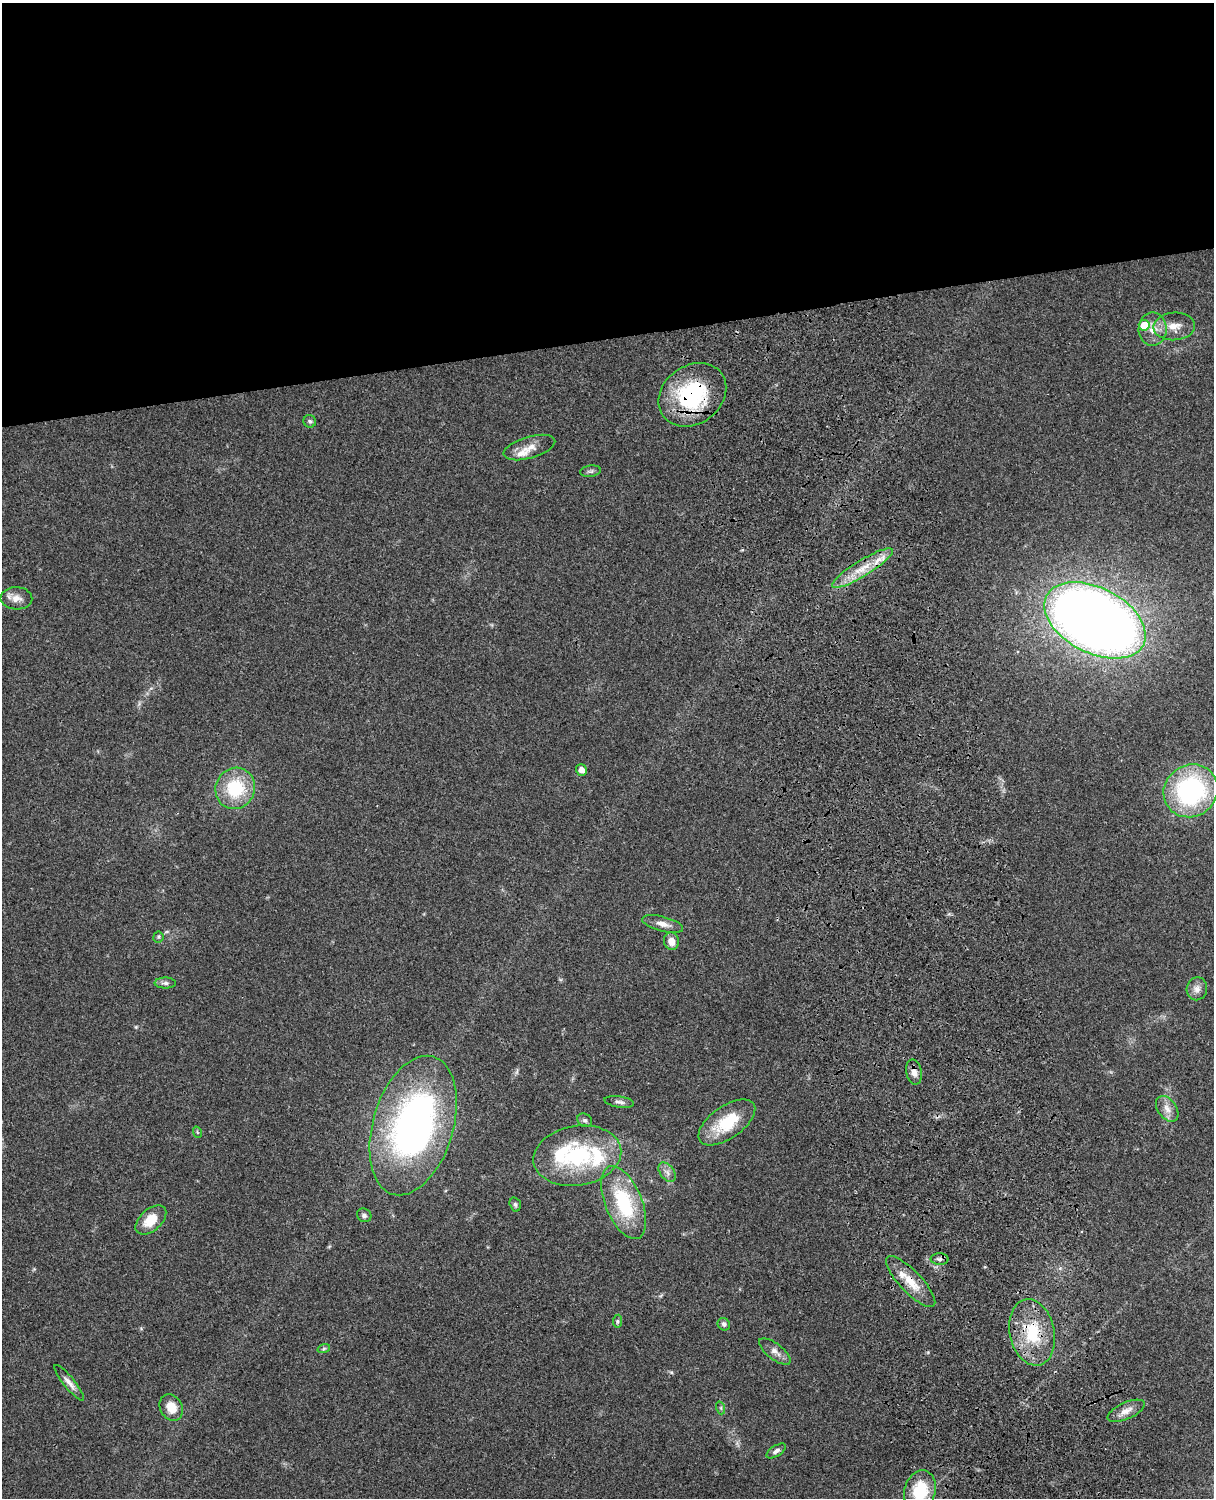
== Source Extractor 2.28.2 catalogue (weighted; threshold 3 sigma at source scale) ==
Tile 2 of 4 x 3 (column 2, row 1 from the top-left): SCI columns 1334-2545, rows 3268-4763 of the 5087 x 4926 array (HDU 1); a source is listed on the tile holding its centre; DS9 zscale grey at full resolution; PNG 1216 x 1500 px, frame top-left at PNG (2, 3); each listed source drawn as its Kron ellipse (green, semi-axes under 4 px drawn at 4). Shown black and unused: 23% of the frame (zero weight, under 3 of 4 exposures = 6% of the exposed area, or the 3 px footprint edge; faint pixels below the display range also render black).
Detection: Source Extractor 2.28.2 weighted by HDU 2 'WHT'; one run over the whole footprint, this tile lists its part. Background 0.0965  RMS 0.0063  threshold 0.0283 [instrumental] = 3 sigma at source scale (4.5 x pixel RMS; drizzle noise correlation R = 1.50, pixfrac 1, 0.05/0.05 arcsec/px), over >= 5 px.
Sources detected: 48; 4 inside a brighter listed object's ellipse — not listed separately; the other 44 listed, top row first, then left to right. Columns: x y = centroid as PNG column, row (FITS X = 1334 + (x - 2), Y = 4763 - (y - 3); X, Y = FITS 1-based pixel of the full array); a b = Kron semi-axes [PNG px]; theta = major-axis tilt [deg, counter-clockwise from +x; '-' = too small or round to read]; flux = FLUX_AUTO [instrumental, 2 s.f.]
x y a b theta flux
1144 325 5 5 - 13
1174 326 21 14 3 9.1
1153 329 16 14 89 8.4
692 395 36 29 36 61
310 421 6 6 - 1.3
529 447 27 11 16 7.8
590 471 10 5 8 1.5
862 568 35 8 32 14
16 598 16 11 -2 5.5
1095 620 54 32 -27 790
581 770 6 5 - 4.1
235 788 21 19 62 32
1191 791 28 25 36 93
663 924 21 7 -14 4.8
158 937 5 5 - 0.94
671 941 9 7 -82 5.7
165 983 11 5 0 2
1197 989 11 10 - 4
914 1072 13 7 -79 3.7
619 1102 15 5 -8 2.4
1167 1109 14 9 -54 5
585 1120 8 6 -34 1.5
727 1122 33 16 35 25
413 1126 72 40 73 240
197 1132 5 3 - 0.63
577 1156 44 30 10 61
667 1172 11 7 -54 3
624 1203 39 18 -68 44
515 1204 7 5 -74 1.3
364 1215 7 6 - 2.1
151 1220 18 10 42 12
939 1259 9 6 -1 2
911 1282 34 11 -46 13
617 1321 6 4 83 0.97
724 1324 6 6 - 1.8
1032 1332 33 22 -78 33
324 1348 6 4 20 0.91
775 1351 19 8 -37 4.4
69 1383 22 5 -51 4
171 1407 14 11 -62 8.5
721 1408 6 4 -72 0.95
1126 1411 20 8 24 5.4
776 1451 11 5 32 2.2
920 1491 21 15 74 25
Overlapping masked pixels (flux is a lower limit): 5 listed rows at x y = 692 395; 862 568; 914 1072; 911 1282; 1032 1332
Isophote crosses this tile's border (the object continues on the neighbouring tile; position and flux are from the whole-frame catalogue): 1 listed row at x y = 920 1491